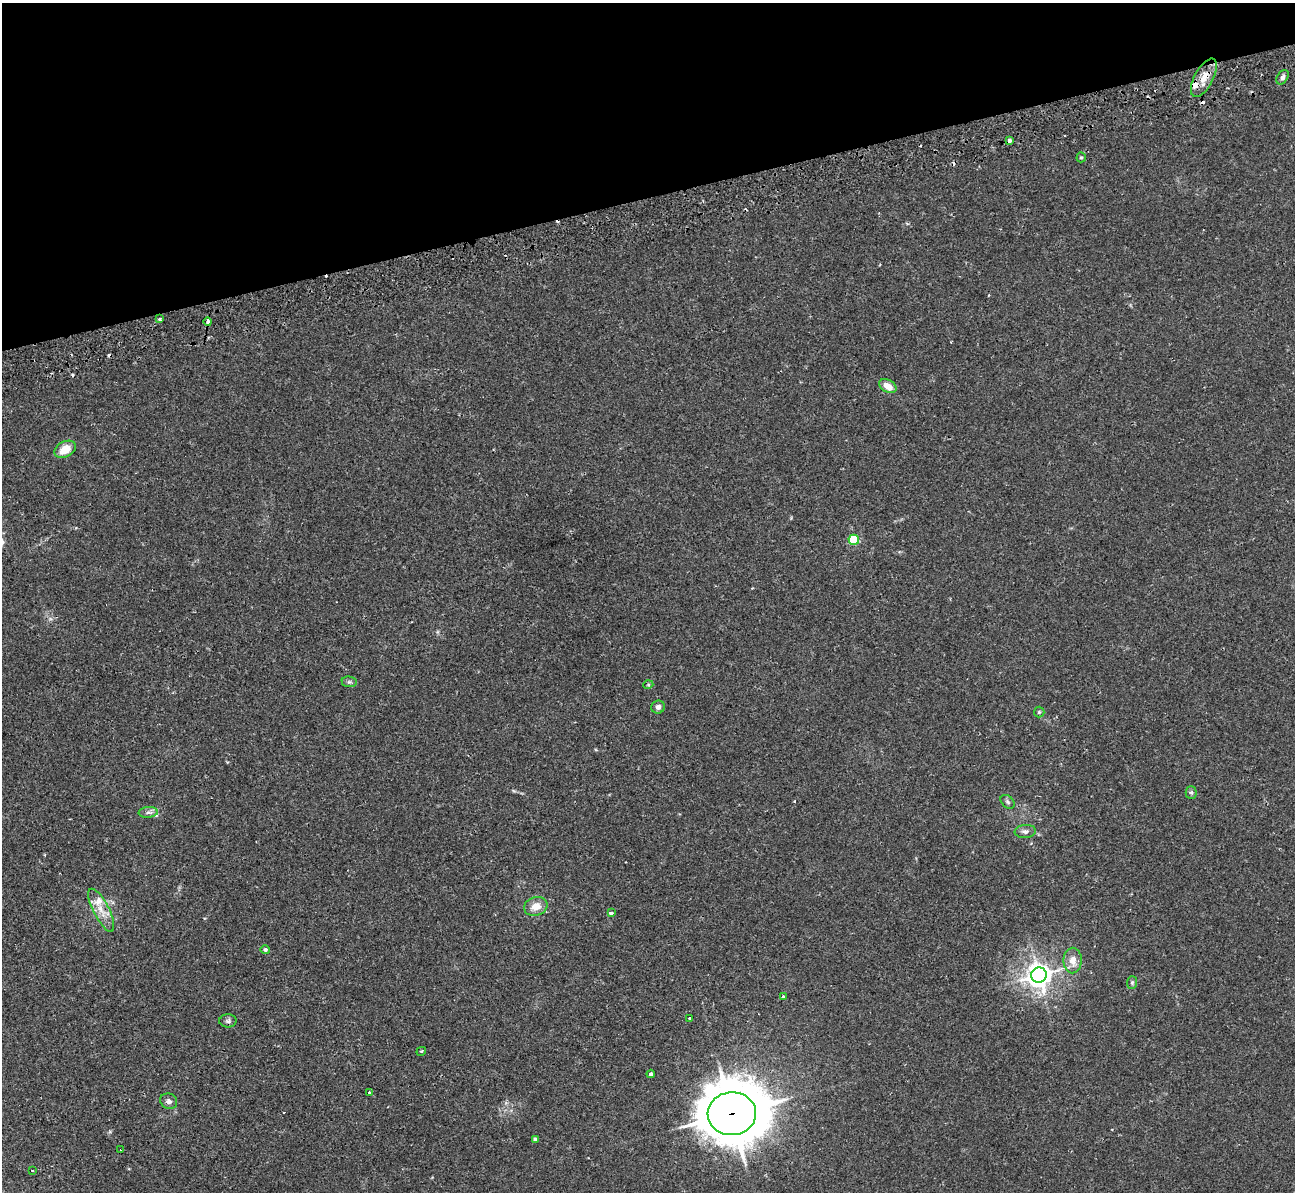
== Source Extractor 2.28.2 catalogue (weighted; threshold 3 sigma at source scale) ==
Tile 3 of 4 x 4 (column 3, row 1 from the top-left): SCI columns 2599-3891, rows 3878-5067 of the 5236 x 5221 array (HDU 1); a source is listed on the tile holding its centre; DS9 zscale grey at full resolution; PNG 1297 x 1194 px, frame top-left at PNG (2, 3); each listed source drawn as its Kron ellipse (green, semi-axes under 4 px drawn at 4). Shown black and unused: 16% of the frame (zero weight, under 2 of 3 exposures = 3% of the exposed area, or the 3 px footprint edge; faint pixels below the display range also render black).
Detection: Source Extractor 2.28.2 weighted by HDU 2 'WHT'; one run over the whole footprint, this tile lists its part. Background 0.0213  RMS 0.0039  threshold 0.0176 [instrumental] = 3 sigma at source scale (4.5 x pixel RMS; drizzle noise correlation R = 1.50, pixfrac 1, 0.05/0.05 arcsec/px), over >= 5 px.
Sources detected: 46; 8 cosmic-ray / hot-pixel residue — neither listed nor drawn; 3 inside a brighter listed object's ellipse — not listed separately; the other 35 listed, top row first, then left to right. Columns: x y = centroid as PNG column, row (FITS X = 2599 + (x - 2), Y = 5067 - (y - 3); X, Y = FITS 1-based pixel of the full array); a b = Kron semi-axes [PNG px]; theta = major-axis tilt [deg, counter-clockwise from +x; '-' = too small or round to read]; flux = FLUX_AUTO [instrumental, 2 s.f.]
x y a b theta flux
1283 77 8 5 57 1.1
1204 78 21 9 62 5.7
1009 140 4 3 - 1.1
1081 157 5 4 - 0.53
159 319 3 3 - 0.89
208 321 4 3 - 2.3
888 386 9 6 -28 4.1
65 449 11 7 28 6.3
854 540 5 5 - 24
349 682 7 5 -6 0.81
648 685 5 3 - 0.38
658 707 7 6 - 1.3
1039 712 5 5 - 0.55
1191 792 6 5 - 0.71
1007 802 8 5 -43 0.88
148 812 9 5 4 1.3
1025 831 10 6 5 1.4
536 906 12 9 17 4.3
101 910 24 8 -63 4.8
611 913 4 3 - 0.8
265 950 5 4 - 0.92
1073 961 13 9 89 3.9
1039 975 8 7 - 380
1132 982 6 5 - 0.73
783 996 3 3 - 0.86
690 1018 3 3 - 0.87
228 1021 8 6 1 0.97
421 1051 5 3 - 0.42
651 1074 4 3 - 9.3
369 1092 3 3 - 0.46
169 1101 9 7 -30 1.4
732 1114 24 21 3 2000
535 1139 4 4 - 1.1
121 1149 3 2 - 0.33
32 1170 3 2 - 0.41
Overlapping masked pixels (flux is a lower limit): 3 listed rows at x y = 1204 78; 208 321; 732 1114